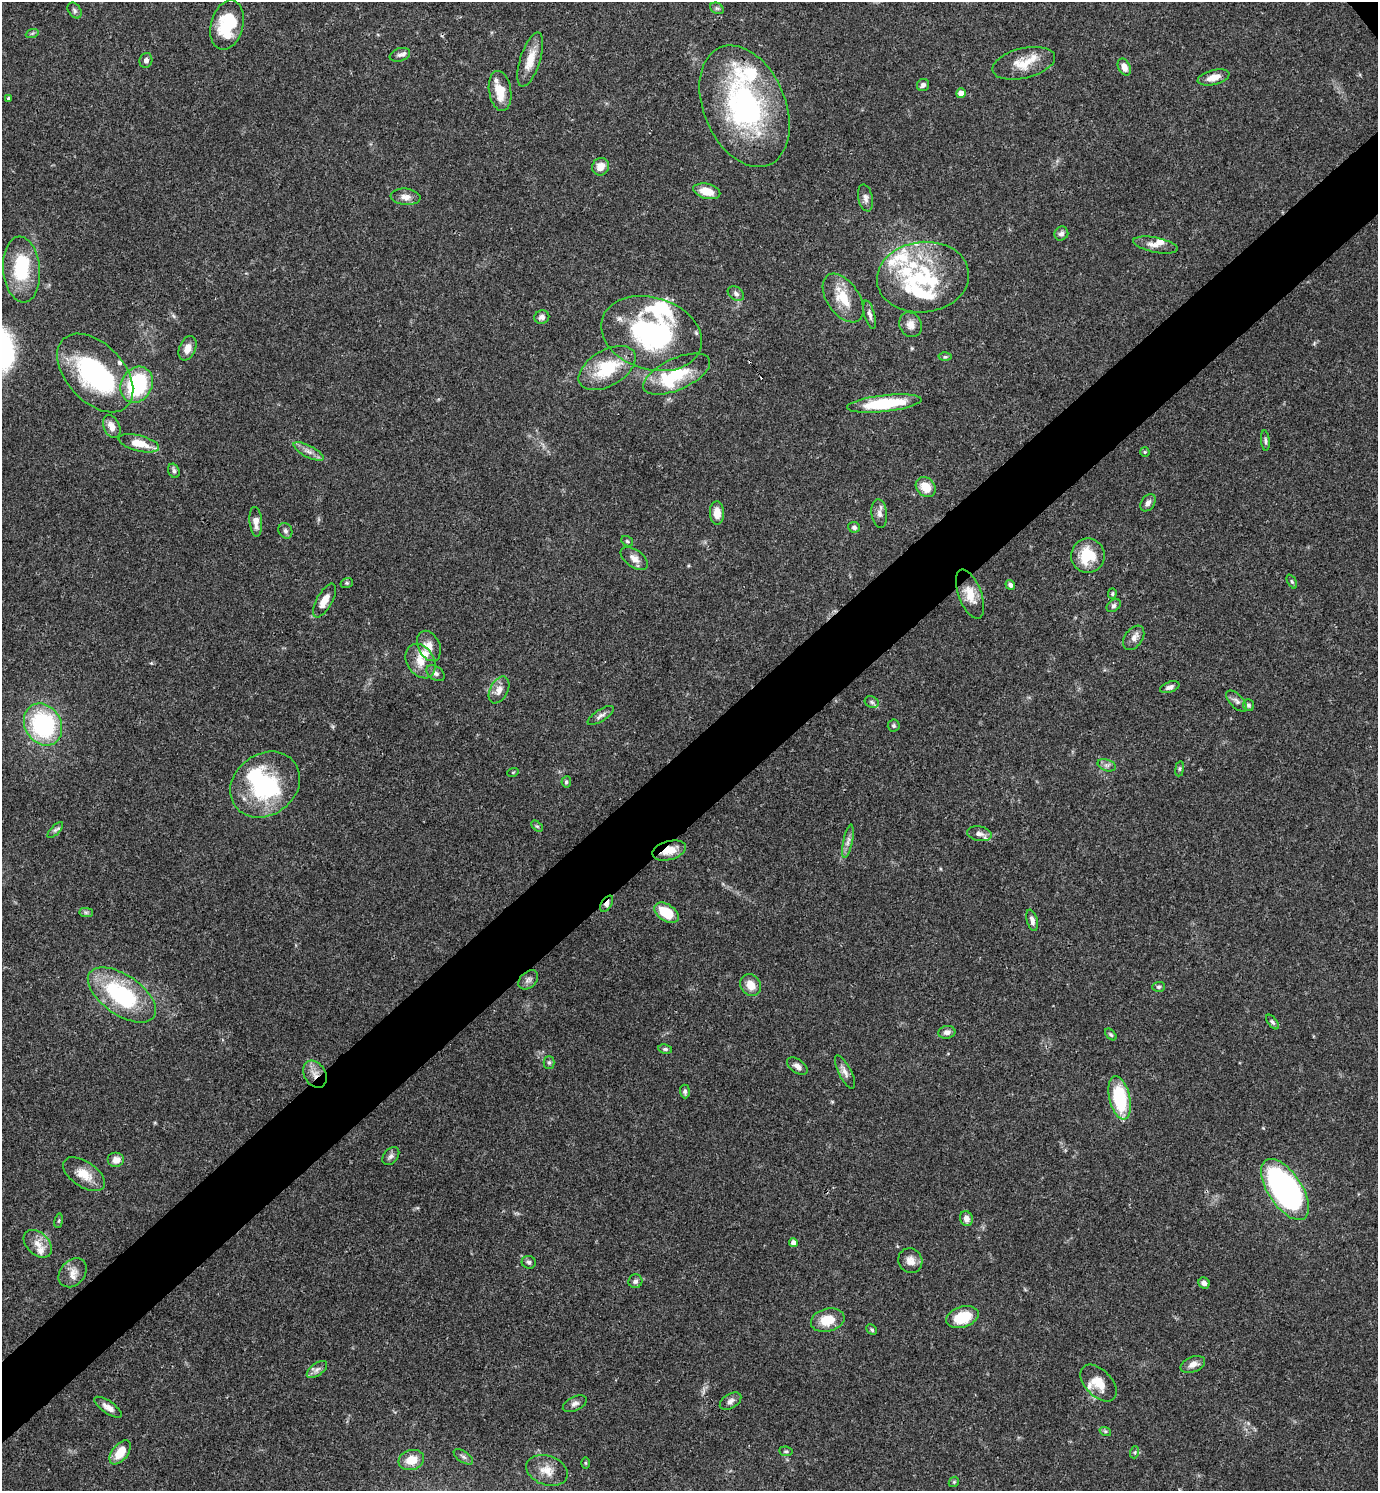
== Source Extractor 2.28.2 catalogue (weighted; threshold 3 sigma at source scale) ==
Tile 7 of 4 x 4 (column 3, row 2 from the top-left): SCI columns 3050-4425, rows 2980-4468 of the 5958 x 5961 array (HDU 1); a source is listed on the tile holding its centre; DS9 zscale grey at full resolution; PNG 1380 x 1493 px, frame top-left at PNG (2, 2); each listed source drawn as its Kron ellipse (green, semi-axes under 4 px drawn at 4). Shown black and unused: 6% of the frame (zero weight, under 3 of 4 exposures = <1% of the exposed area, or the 3 px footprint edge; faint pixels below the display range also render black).
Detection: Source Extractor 2.28.2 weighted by HDU 2 'WHT'; one run over the whole footprint, this tile lists its part. Background 0.0392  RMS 0.0026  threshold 0.0116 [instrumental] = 3 sigma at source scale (4.5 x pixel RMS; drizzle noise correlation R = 1.50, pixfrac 1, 0.05/0.05 arcsec/px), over >= 5 px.
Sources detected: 152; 4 inside a brighter object's white glare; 1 cosmic-ray / hot-pixel residue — neither listed nor drawn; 17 inside a brighter listed object's ellipse — not listed separately; the other 130 listed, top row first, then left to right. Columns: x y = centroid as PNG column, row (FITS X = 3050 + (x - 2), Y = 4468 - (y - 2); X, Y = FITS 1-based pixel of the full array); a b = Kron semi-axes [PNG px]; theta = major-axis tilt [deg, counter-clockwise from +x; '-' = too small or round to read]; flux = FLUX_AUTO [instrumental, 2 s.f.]
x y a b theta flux
717 8 7 5 -29 0.52
75 10 9 6 -53 0.66
227 25 25 16 75 13
32 34 6 4 20 0.42
400 55 10 6 19 0.99
146 60 7 6 - 0.82
530 60 28 10 72 4.6
1024 63 32 15 14 5.8
1124 67 9 6 -64 2
1214 77 16 7 14 2.3
923 85 6 6 - 0.86
500 91 20 11 -81 5.4
961 93 5 5 - 1.9
8 98 3 3 - 0.58
744 106 63 41 -67 53
600 167 9 8 - 2.4
707 191 14 7 -14 4.2
406 197 15 8 -5 1.8
865 198 14 7 -77 1.2
1061 233 7 6 - 0.89
1155 245 23 7 -11 2.3
22 270 33 18 -85 14
923 277 46 35 7 24
736 294 9 6 -33 0.81
843 298 27 16 -55 6.3
870 315 14 5 -74 1
542 317 7 6 - 1.1
911 325 13 11 -60 2
651 333 51 36 -17 41
188 348 13 8 67 2.3
945 357 6 4 1 0.42
607 368 31 17 30 12
95 373 46 28 -47 35
677 374 36 16 24 11
137 385 19 15 62 22
884 404 37 8 6 15
112 427 12 8 -65 2.4
1265 441 10 4 -85 0.59
139 443 21 8 -14 4.7
308 451 17 6 -27 1.5
1145 452 5 5 - 0.32
174 471 7 5 -63 0.72
926 487 11 9 -46 4.3
1148 503 9 6 55 1
717 513 12 7 -86 2.9
879 513 14 7 -83 1.4
256 522 15 6 -85 2
854 527 6 5 - 0.72
285 531 8 6 -62 0.71
627 541 6 5 - 0.41
1088 555 17 17 - 8.3
634 558 15 8 -37 1.8
1292 582 8 4 -63 0.44
347 583 6 5 - 0.39
1010 585 5 4 - 0.88
970 594 26 11 -69 4
1112 594 5 4 - 0.32
324 601 19 7 61 2.7
1114 606 8 5 39 0.62
1134 638 13 9 55 1.6
429 646 16 11 -65 2.4
421 661 18 13 -59 3.8
435 673 10 6 -34 0.94
1170 687 10 5 19 0.91
499 690 14 9 63 2
1237 701 13 6 -45 1.1
872 702 7 5 -23 0.64
1248 705 6 5 - 0.58
601 715 15 6 32 1
43 724 22 18 -59 31
894 725 6 6 - 0.52
1107 765 9 5 -19 0.87
1180 769 7 4 82 0.45
513 772 6 3 19 0.24
566 782 5 5 - 0.55
265 785 37 30 36 23
537 826 7 4 -43 0.36
55 830 10 4 46 0.67
979 834 12 7 -10 1.5
848 841 17 4 78 1.3
669 850 17 9 14 3.9
607 904 9 5 57 1.2
86 912 7 4 -1 0.49
667 913 13 8 -33 7.2
1032 920 11 5 -75 1.2
528 980 11 8 42 1
751 985 11 9 -59 2.9
1159 987 6 5 - 0.48
122 995 39 20 -35 26
1272 1022 8 4 -52 0.55
947 1032 8 6 8 1.2
1111 1034 7 4 -45 0.42
665 1049 7 4 -9 0.51
549 1063 6 5 - 0.5
797 1066 12 6 -36 1.4
845 1072 18 6 -63 1.5
315 1074 14 10 -58 2.7
685 1091 7 4 -86 0.59
1120 1098 22 10 -77 18
391 1156 10 7 49 0.9
116 1160 8 7 - 2
84 1174 24 12 -33 4.4
1285 1189 35 17 -56 91
966 1219 7 6 - 1.5
59 1221 7 3 81 0.31
793 1243 4 4 - 1.5
38 1244 16 11 -43 2.8
910 1261 13 11 -58 2.1
529 1262 7 6 - 0.67
73 1273 16 12 48 2.5
635 1281 7 6 - 0.87
1204 1283 6 5 - 0.87
962 1317 16 10 17 8.1
828 1320 17 11 15 5.6
872 1330 6 4 -45 0.42
1193 1364 13 7 22 1.8
317 1370 12 6 37 1.1
1099 1383 22 13 -46 4.5
730 1401 12 7 32 1.2
575 1404 13 7 25 1.1
108 1407 16 6 -35 1.6
1105 1431 6 4 -17 0.38
786 1451 7 5 -7 0.47
120 1452 14 8 52 5
1135 1452 6 4 72 0.4
463 1457 11 5 -33 0.76
411 1460 13 10 16 4.2
585 1463 5 3 - 0.29
547 1470 21 14 -19 3.9
954 1482 6 4 44 0.34
Overlapping masked pixels (flux is a lower limit): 4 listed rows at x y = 95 373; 669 850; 607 904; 315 1074